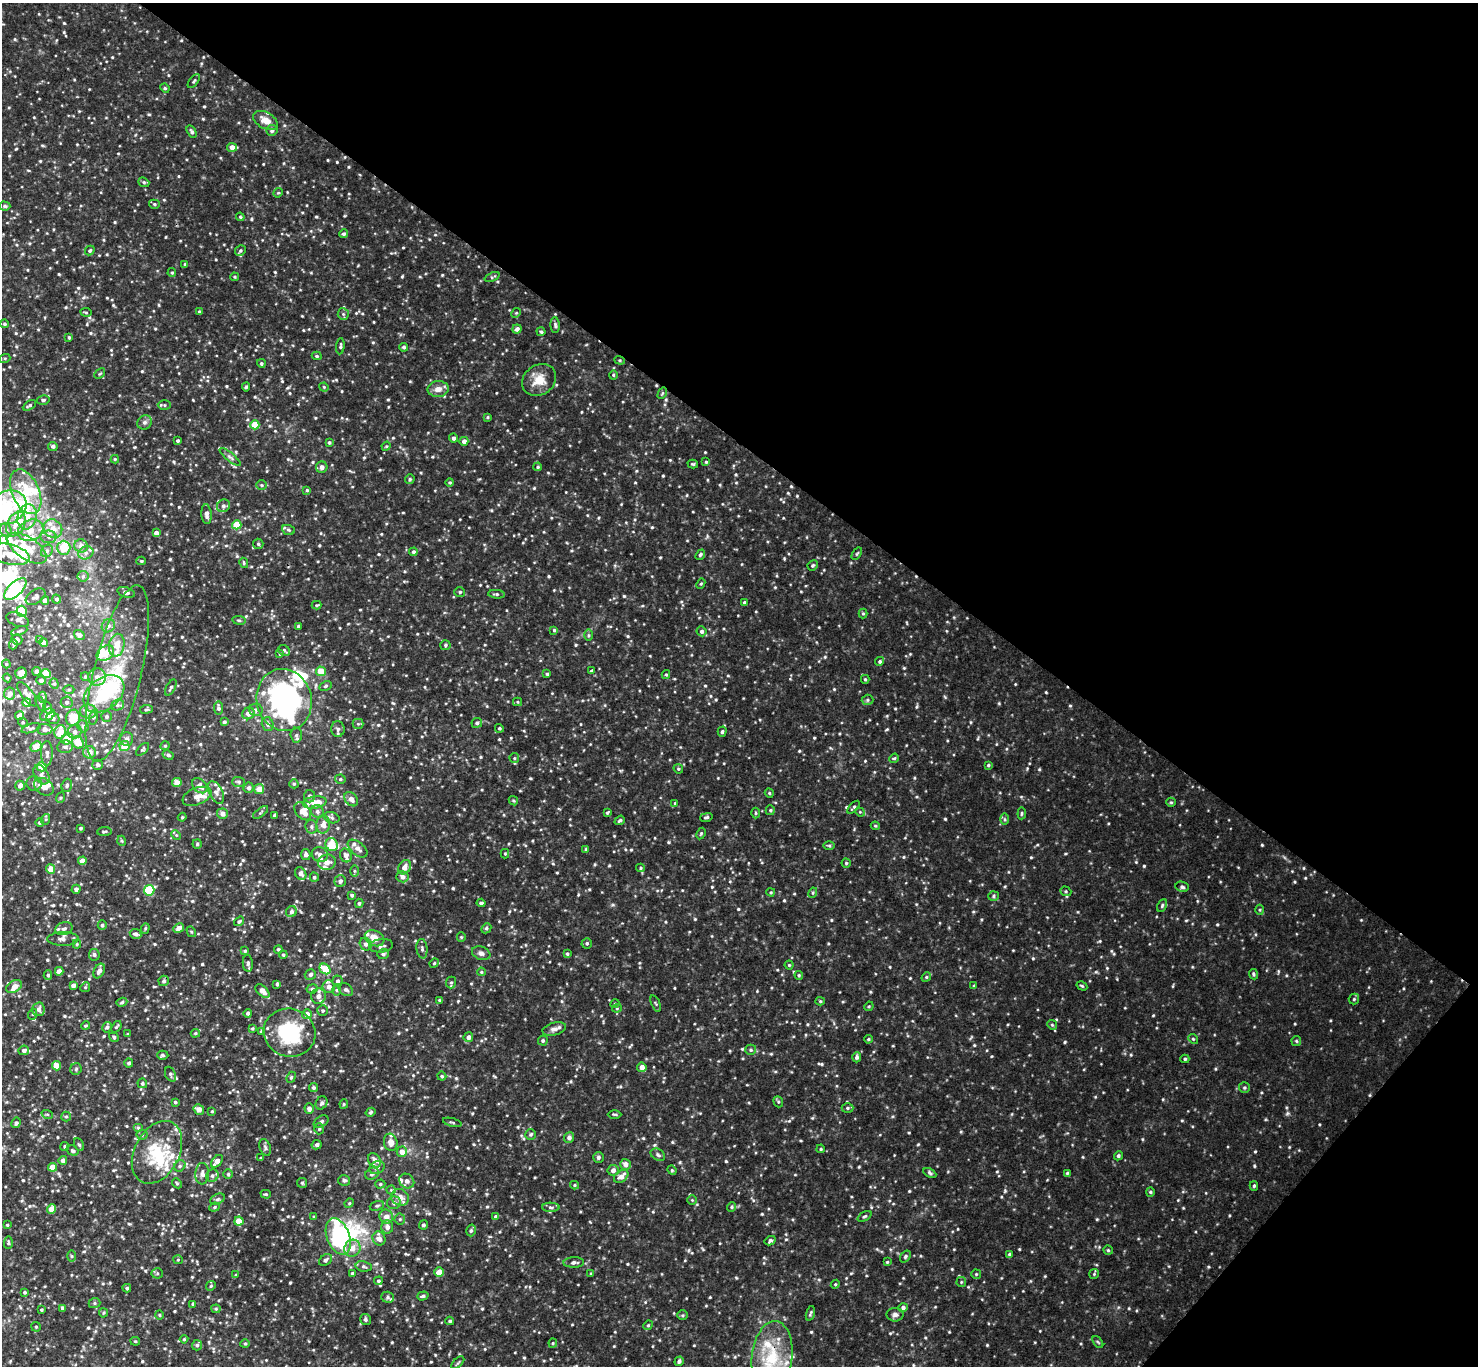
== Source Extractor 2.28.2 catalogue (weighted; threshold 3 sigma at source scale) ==
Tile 8 of 4 x 4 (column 4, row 2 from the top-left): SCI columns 4468-5943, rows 2929-4292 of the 5986 x 5997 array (HDU 1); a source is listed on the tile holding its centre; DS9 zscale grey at full resolution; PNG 1480 x 1368 px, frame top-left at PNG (2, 3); each listed source drawn as its Kron ellipse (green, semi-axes under 4 px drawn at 4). Shown black and unused: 36% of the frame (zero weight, under 3 of 4 exposures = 6% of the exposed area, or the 3 px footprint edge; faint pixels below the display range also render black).
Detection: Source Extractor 2.28.2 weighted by HDU 2 'WHT'; one run over the whole footprint, this tile lists its part. Background 0.055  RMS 0.0075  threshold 0.0338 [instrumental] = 3 sigma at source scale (4.5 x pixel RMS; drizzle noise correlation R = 1.50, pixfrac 1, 0.05/0.05 arcsec/px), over >= 5 px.
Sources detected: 921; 11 inside a brighter object's white glare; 1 long thin detection or spike segment (spike, bleed or trail) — neither listed nor drawn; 57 inside a brighter listed object's ellipse — not listed separately; of the other 852, all 500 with FLUX_AUTO >= 0.805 (the completeness limit of this list) listed and drawn (352 fainter detections not listed), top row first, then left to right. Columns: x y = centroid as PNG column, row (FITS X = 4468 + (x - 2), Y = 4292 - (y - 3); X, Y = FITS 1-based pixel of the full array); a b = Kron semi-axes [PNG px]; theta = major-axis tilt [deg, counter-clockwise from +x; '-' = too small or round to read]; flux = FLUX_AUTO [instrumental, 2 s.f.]
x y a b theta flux
194 81 8 3 51 1.1
165 88 5 4 - 0.91
265 120 13 8 -29 7.4
272 130 6 5 - 1.9
192 132 7 4 -61 1.7
232 147 5 4 - 5.7
144 182 6 4 -22 1.1
278 193 5 4 - 0.82
154 204 5 4 - 1.1
5 206 6 4 -2 1.3
240 217 4 3 - 0.82
343 234 4 4 - 1.4
90 250 5 4 - 1.1
240 251 6 5 - 1.3
185 264 3 3 - 0.81
172 273 4 4 - 0.94
234 277 4 3 - 0.81
492 277 8 3 22 1
86 312 5 3 - 0.83
199 312 4 3 - 0.83
516 313 5 4 - 0.85
343 314 6 5 - 1.3
4 324 4 4 - 1.1
555 325 8 4 -87 1.5
517 329 4 4 - 2.8
541 332 4 3 - 1
69 337 4 3 - 0.9
340 346 8 4 85 1.4
404 347 4 4 - 1.2
317 356 5 4 - 1.1
5 358 5 3 - 0.82
620 360 5 4 - 0.88
261 363 4 4 - 1.1
100 374 6 3 43 0.85
613 375 4 4 - 0.84
539 380 18 15 33 12
246 387 4 4 - 1.1
324 387 5 4 - 0.81
438 389 10 8 4 5.3
662 393 6 4 59 0.93
43 400 6 5 - 1.3
29 405 7 4 30 1.3
164 405 6 5 - 1.1
488 417 4 4 - 0.85
145 422 8 7 - 2
255 425 4 4 - 16
453 438 4 4 - 2.2
177 441 3 3 - 1.2
464 441 4 4 - 2.9
329 442 4 4 - 1.1
53 446 5 4 - 1.9
386 446 5 4 - 0.81
230 457 13 4 -40 2.1
115 459 4 4 - 0.89
706 462 3 3 - 0.83
693 464 5 4 - 0.95
322 467 6 5 - 3.9
538 467 4 4 - 0.96
410 479 5 4 - 1.1
450 482 4 4 - 0.98
261 485 5 4 - 1
307 490 4 4 - 0.99
26 492 23 13 -66 25
223 506 7 6 - 2.1
6 508 21 16 26 46
207 514 10 5 -85 3.9
27 517 13 9 76 9.5
16 524 13 8 64 7.8
237 525 4 4 - 16
53 529 10 9 - 8.4
6 530 7 5 -67 2
31 530 13 10 24 9.1
288 530 6 5 - 1.2
156 533 4 4 - 3.4
49 537 8 6 -1 2.8
3 539 4 3 - 5.2
258 544 5 5 - 1.3
81 546 7 6 - 3.8
27 548 22 11 -34 19
64 548 7 6 - 13
47 551 7 5 47 2.1
413 552 4 4 - 1.7
86 553 8 6 22 3
9 554 21 10 -13 11
857 554 7 3 56 0.9
700 555 5 4 - 1.3
141 561 5 4 - 0.82
244 563 5 3 - 0.99
813 565 5 4 - 1.3
83 576 5 5 - 1.5
701 584 5 4 - 0.95
15 589 14 6 44 63
126 592 9 5 -17 2.1
460 592 5 4 - 1.1
496 594 8 4 -6 1.4
36 597 11 6 34 2.4
56 599 4 4 - 1.9
45 600 4 4 - 4.2
744 602 3 3 - 1.1
316 605 5 4 - 0.82
22 611 5 5 - 19
863 613 5 4 - 0.87
18 620 12 6 -20 3.3
239 620 7 3 -8 1.1
108 626 7 6 - 2.3
298 626 3 3 - 1.2
554 630 4 4 - 1
19 631 8 4 21 1.2
702 631 5 5 - 2
79 635 6 4 -36 2.1
588 635 5 3 - 0.98
17 639 5 5 - 2.7
40 640 4 3 - 1.6
44 643 4 4 - 5.2
13 644 5 4 - 1.1
117 645 11 7 78 7.9
445 645 5 5 - 1.3
284 650 6 5 - 1.6
105 653 9 6 36 8
280 654 4 4 - 1.1
880 661 4 4 - 1.4
6 664 4 4 - 0.99
37 671 4 4 - 3.4
321 671 5 4 - 13
591 671 4 3 - 0.96
21 673 6 5 - 8.8
117 673 91 24 76 70
46 674 5 4 - 22
547 674 4 3 - 1
666 674 4 4 - 0.88
85 676 4 4 - 0.9
97 677 8 8 - 4.6
7 678 4 3 - 0.86
865 679 4 4 - 0.84
41 680 4 4 - 2.4
54 684 5 4 - 1
326 686 7 4 27 1.1
171 687 9 4 62 1.5
69 689 5 3 - 0.81
10 693 6 5 - 5
27 694 15 5 -52 3.4
104 694 23 15 38 33
43 697 5 3 - 0.96
284 700 31 27 -75 150
867 700 6 5 - 1.2
67 702 6 5 - 2
517 702 4 4 - 0.84
27 703 4 4 - 7.4
41 703 8 3 -62 1.1
117 705 6 5 - 1.6
48 708 5 4 - 1.6
218 708 6 4 -84 2.1
146 709 6 4 7 1.1
256 710 7 6 - 1.8
88 711 8 7 - 3.9
248 713 6 5 - 4.3
48 715 8 5 30 6
20 716 4 4 - 6.6
106 716 5 5 - 1.6
94 717 8 3 77 1.3
53 718 6 5 - 2.2
73 718 8 7 - 17
23 722 5 4 - 0.93
224 722 4 4 - 1.5
477 723 5 5 - 1.5
268 724 7 6 - 2.5
358 724 5 5 - 1
83 726 6 5 - 2
31 728 10 4 18 1.5
499 728 4 4 - 1.1
45 729 7 5 -2 4.4
338 729 8 6 -87 2.1
60 732 7 5 79 11
75 732 7 6 - 2.8
722 732 5 4 - 1.3
296 735 7 5 -87 1.8
67 739 6 5 - 16
127 739 7 6 - 2.8
78 743 6 5 - 12
125 746 5 5 - 11
165 746 5 4 - 0.93
36 747 6 5 - 12
65 747 8 6 9 2.3
143 749 8 4 44 1.1
89 752 6 6 - 6.4
47 753 12 6 90 3.5
168 755 6 4 -28 1.5
514 758 5 4 - 1
894 758 5 4 - 0.99
98 765 5 5 - 2.1
988 765 4 4 - 0.94
41 767 5 4 - 12
678 769 5 4 - 0.99
41 775 10 7 -58 3.1
340 779 5 4 - 1.2
177 782 5 4 - 5.8
239 782 6 5 - 1.4
34 783 7 7 - 3.1
294 784 4 4 - 1
67 785 6 5 - 1.6
20 786 5 4 - 3.5
200 786 9 6 -42 5.2
44 787 11 7 -35 4.4
249 788 5 5 - 2.1
259 789 5 5 - 7.1
216 792 12 7 -63 3.5
769 793 5 4 - 0.87
197 796 15 8 22 5.9
309 796 6 5 - 2
60 798 5 3 - 0.82
351 799 8 6 -47 3.8
513 801 5 4 - 0.96
315 802 12 6 9 9.9
1171 802 5 4 - 0.93
675 803 4 4 - 0.87
854 807 8 4 46 1.4
770 810 5 4 - 0.97
303 811 10 7 -50 7.5
317 811 6 6 - 2.2
261 812 9 3 36 0.9
860 812 5 4 - 0.94
607 813 4 3 - 1
755 813 5 3 - 0.86
1022 813 6 3 84 0.96
222 814 5 5 - 3.1
275 815 3 3 - 1.5
182 817 4 4 - 0.84
706 817 6 4 14 1.4
332 818 8 5 -18 1.9
46 819 5 3 - 0.9
1005 819 6 4 -89 1.1
620 820 5 4 - 1.3
40 823 4 4 - 1.3
323 825 9 7 80 4.6
875 826 4 4 - 0.83
311 827 7 6 - 1.7
80 828 4 3 - 1.1
104 832 7 3 6 0.93
701 833 6 4 63 0.94
176 835 5 4 - 0.96
122 841 5 3 - 0.83
197 844 4 4 - 0.88
332 845 6 6 - 21
829 846 6 4 -1 1.1
358 849 11 6 -39 3.7
586 849 4 4 - 0.82
320 854 8 7 - 3.5
505 854 4 4 - 0.81
306 855 5 5 - 2.4
346 855 7 6 - 2.5
82 861 4 4 - 6.3
327 862 9 7 15 4.6
846 863 4 4 - 1
404 867 7 6 - 4.6
641 868 4 4 - 0.92
50 869 5 4 - 7.2
354 871 5 4 - 0.95
301 873 7 5 -60 3.2
314 877 5 4 - 1.2
402 877 6 5 - 3.2
340 881 6 5 - 2.5
1182 887 7 5 -10 1.6
76 889 4 4 - 2.6
149 890 5 5 - 30
1066 891 6 4 -21 1
771 892 4 3 - 0.81
813 893 5 4 - 0.94
352 895 4 3 - 1.4
994 896 5 5 - 1.3
359 903 4 4 - 1.4
481 903 4 3 - 1.6
1162 905 7 4 65 1.2
1260 910 5 3 - 0.93
291 912 6 5 - 1.9
239 921 5 3 - 1.2
102 925 5 4 - 1.4
145 928 5 4 - 0.95
179 928 5 4 - 3.7
486 928 5 4 - 1.2
64 929 9 6 17 2.5
191 932 6 4 -59 0.97
136 934 6 5 - 2.5
461 937 5 4 - 0.83
375 938 10 7 -28 7.3
63 939 16 7 0 3.3
587 943 5 5 - 1.2
77 944 4 4 - 0.88
366 944 6 6 - 2.6
381 946 12 6 6 2.9
278 949 4 4 - 1.1
422 949 10 5 -84 1.9
245 951 4 4 - 0.94
481 953 9 6 -21 2.6
383 954 5 5 - 1.8
567 954 4 4 - 1.2
94 955 6 5 - 1.8
283 955 4 3 - 0.93
248 963 8 5 -85 1.9
434 963 5 4 - 0.89
789 965 4 4 - 0.84
325 969 6 5 - 14
59 971 4 4 - 4.9
99 971 8 5 62 3.4
481 972 4 3 - 0.83
310 974 6 5 - 2
1253 974 5 4 - 1.1
48 975 5 4 - 1.3
799 975 4 4 - 0.85
926 977 5 4 - 1
164 981 5 5 - 1.6
338 981 5 5 - 1.9
451 982 6 5 - 1.2
277 984 3 3 - 1.1
73 985 4 4 - 2.7
974 986 3 3 - 0.97
1082 986 6 3 -29 0.88
14 987 8 5 28 5.1
85 987 5 4 - 0.94
329 987 6 6 - 4.8
312 989 5 4 - 1.5
336 990 6 4 -89 1.2
346 990 8 6 -33 2.1
262 991 8 5 -45 5.6
318 996 8 7 - 4.6
1354 999 5 5 - 1.1
439 1000 4 3 - 0.82
820 1001 4 4 - 0.98
122 1002 5 4 - 1.2
656 1003 8 2 -69 0.94
615 1004 5 4 - 0.83
869 1006 5 4 - 0.86
617 1008 5 4 - 0.84
38 1009 7 6 - 3
323 1011 5 5 - 1.2
248 1013 4 4 - 1.8
33 1014 5 3 - 0.87
307 1014 5 5 - 5
1052 1025 5 4 - 0.99
85 1026 4 4 - 0.96
107 1027 5 4 - 1.7
116 1027 6 3 52 0.98
252 1028 4 4 - 0.92
554 1029 12 6 15 3.1
261 1031 4 4 - 0.92
195 1033 5 4 - 0.91
290 1033 26 24 -19 54
128 1034 4 4 - 0.82
114 1037 5 4 - 1.3
468 1037 5 5 - 3.2
868 1039 4 3 - 0.95
1193 1039 5 4 - 0.91
543 1041 5 5 - 1.3
1296 1041 5 4 - 1
24 1050 5 5 - 2.6
751 1050 5 5 - 1.3
163 1055 6 4 -2 1.2
857 1057 5 4 - 1.8
1185 1059 4 4 - 1.2
129 1063 4 4 - 1.8
56 1066 4 4 - 11
642 1067 5 4 - 5.1
76 1069 6 5 - 1.3
170 1074 8 5 -67 1.4
442 1076 4 4 - 1.1
291 1077 6 4 67 0.98
142 1083 5 4 - 1.2
313 1088 4 4 - 1.5
1244 1088 5 5 - 1.3
175 1102 3 3 - 0.94
778 1102 6 4 -69 1.2
321 1103 7 5 60 1.7
344 1104 5 4 - 0.86
309 1108 5 4 - 3.2
847 1108 6 5 - 1.4
199 1109 5 5 - 4.1
212 1111 4 4 - 0.82
370 1112 5 4 - 1.2
47 1114 6 3 -18 0.93
615 1114 7 3 -1 0.89
66 1116 5 4 - 1
321 1122 8 5 32 1.8
452 1122 9 3 -15 1.1
16 1123 5 4 - 1.7
138 1128 5 4 - 0.99
319 1129 5 4 - 1.1
531 1134 5 5 - 1.4
142 1135 5 5 - 1
569 1137 5 5 - 2.6
391 1142 8 6 -77 4.5
79 1145 6 4 -61 1.3
317 1145 5 4 - 2
65 1146 4 4 - 1.6
265 1147 9 5 -71 1.7
821 1149 4 3 - 0.87
73 1151 6 4 -32 1.5
157 1152 33 22 62 33
402 1152 5 5 - 5.8
658 1155 8 5 -30 1.7
1118 1156 5 4 - 1.2
598 1157 5 5 - 1.7
261 1158 3 3 - 1
63 1160 4 4 - 3.2
374 1160 8 5 -58 3.1
217 1161 7 4 49 5.7
625 1164 5 5 - 3.7
180 1166 6 5 - 1.5
52 1167 4 4 - 8.7
377 1168 8 6 26 2.5
613 1170 5 5 - 3.4
672 1170 5 4 - 0.83
930 1173 7 4 -29 1.3
1067 1173 3 3 - 0.93
202 1174 11 7 85 3.1
228 1174 4 4 - 1.2
372 1174 7 5 32 2
212 1176 6 6 - 1.9
621 1176 8 5 38 5.1
344 1180 6 5 - 1.7
407 1181 8 7 - 3.3
177 1183 5 4 - 0.95
302 1183 5 4 - 1.1
380 1184 5 4 - 1.2
574 1185 4 4 - 0.89
1254 1186 5 4 - 1.1
391 1190 4 4 - 0.84
1150 1192 4 4 - 0.91
266 1194 5 4 - 0.91
400 1197 9 8 - 5.4
217 1199 7 5 27 1.5
692 1200 4 4 - 0.82
349 1203 5 4 - 0.95
394 1203 7 6 - 2.6
377 1206 7 4 19 1.5
214 1207 5 4 - 1
551 1207 9 4 -1 1.9
732 1207 5 4 - 1
52 1209 5 4 - 8.8
864 1216 7 4 28 1.3
314 1217 3 3 - 0.98
386 1217 7 6 - 5.9
496 1217 4 4 - 2.7
400 1219 5 5 - 1.2
239 1221 4 4 - 11
7 1225 3 3 - 0.86
423 1225 4 4 - 1.7
387 1227 7 6 - 3.6
471 1230 6 4 74 1.4
338 1236 19 11 -69 63
379 1238 7 6 - 4.3
770 1241 6 4 28 1.5
8 1243 6 4 87 1.1
352 1248 9 8 - 6.9
1108 1250 5 4 - 0.99
1009 1254 4 3 - 0.94
71 1256 6 4 -89 0.97
905 1256 6 4 54 1.3
178 1260 5 4 - 0.81
326 1260 7 5 36 2
574 1262 10 5 2 2.3
887 1262 4 4 - 0.81
364 1266 8 5 -10 1.6
439 1272 5 4 - 8.3
157 1273 5 5 - 1.1
353 1274 4 4 - 2
591 1274 3 3 - 0.91
976 1274 5 4 - 0.88
1094 1274 5 5 - 0.93
236 1275 4 3 - 0.83
378 1281 4 4 - 1.3
961 1282 5 5 - 0.89
835 1284 4 4 - 0.91
211 1286 5 4 - 1.1
127 1288 4 4 - 1.3
24 1292 4 3 - 1.2
423 1296 6 4 17 1.3
388 1297 6 5 - 1.7
94 1303 6 5 - 1.2
193 1304 4 4 - 0.94
62 1308 4 4 - 0.88
903 1308 5 4 - 1.8
216 1309 4 4 - 0.91
41 1310 3 3 - 0.88
103 1313 5 4 - 0.88
810 1313 8 3 74 1.2
159 1315 4 4 - 0.81
682 1315 5 5 - 0.99
895 1315 8 7 - 2.3
365 1320 5 5 - 1.6
450 1321 4 3 - 1.2
648 1325 5 4 - 0.9
36 1327 4 4 - 0.94
184 1339 4 4 - 0.88
135 1341 5 4 - 0.82
1098 1342 7 3 -52 0.89
553 1343 4 4 - 0.83
245 1344 4 4 - 0.89
197 1345 5 5 - 1.3
772 1357 36 20 84 42
679 1361 5 4 - 2.2
458 1363 8 3 45 1
Overlapping masked pixels (flux is a lower limit): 1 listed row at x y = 772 1357
Isophote crosses this tile's border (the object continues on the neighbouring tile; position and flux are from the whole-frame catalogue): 2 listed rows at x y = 6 508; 772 1357
Unlisted compact peaks at least as high as the median listed source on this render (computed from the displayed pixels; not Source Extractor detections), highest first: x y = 1288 1113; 1005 1191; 456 1078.